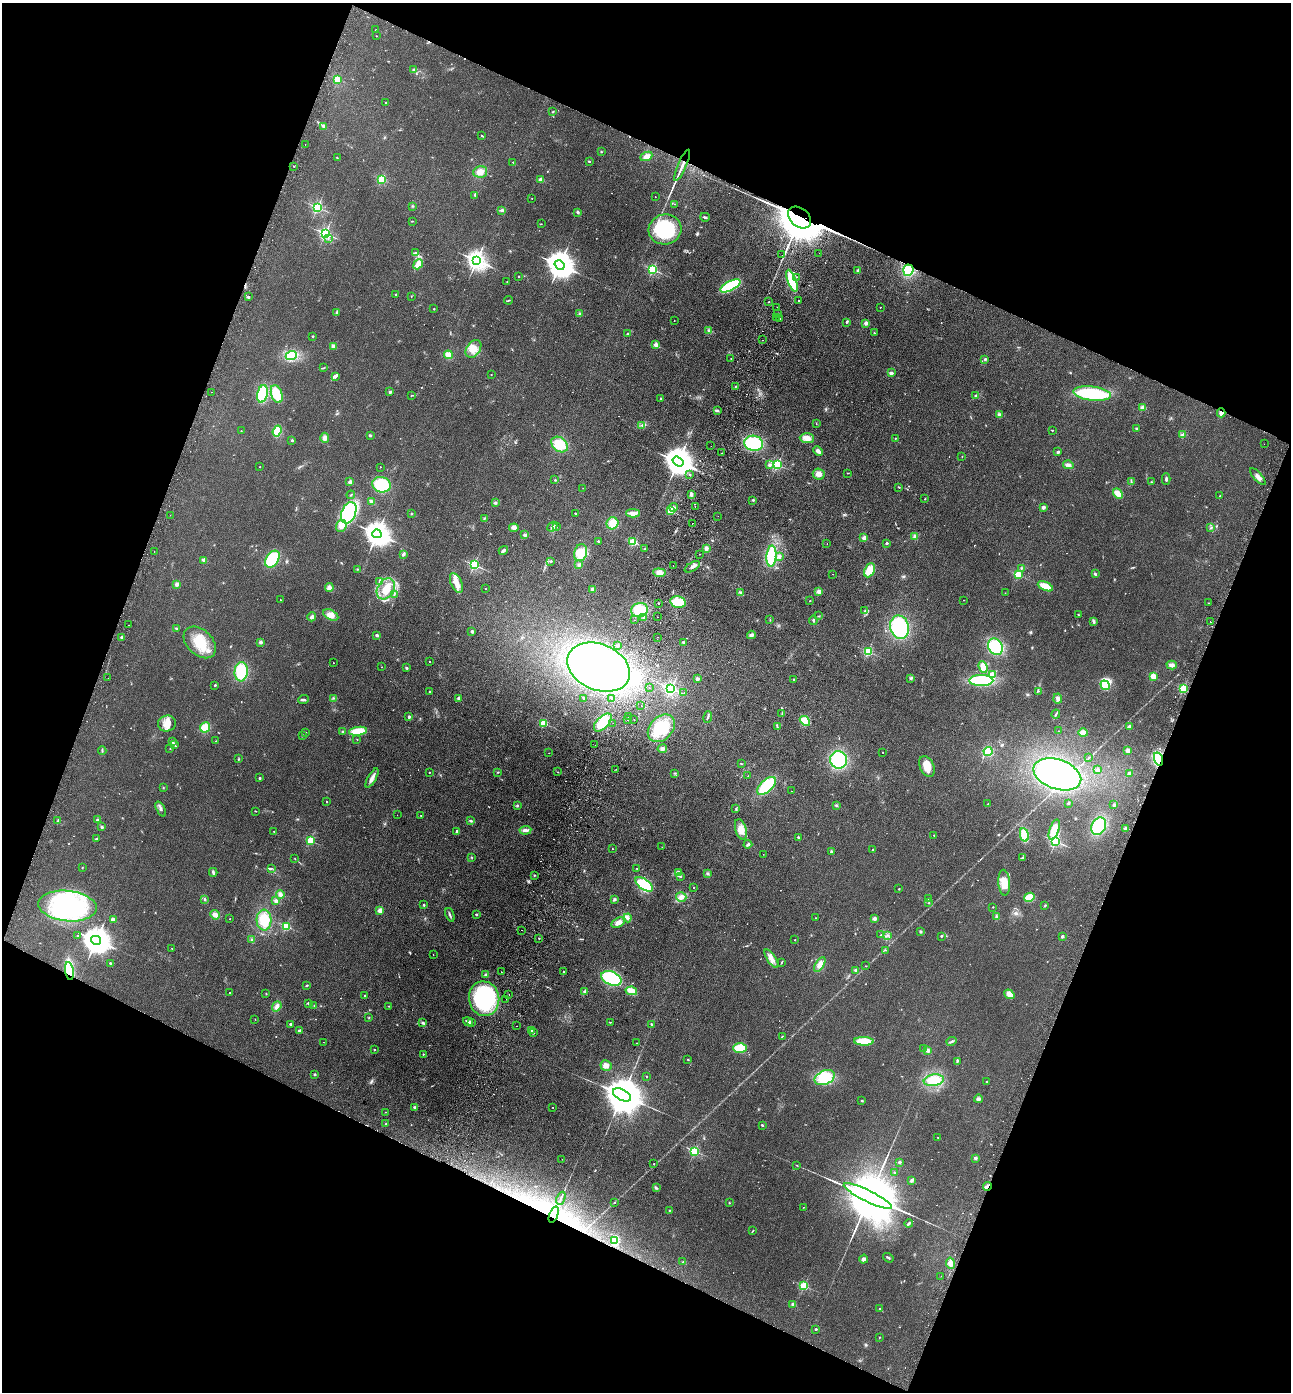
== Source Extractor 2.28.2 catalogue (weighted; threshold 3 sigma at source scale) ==
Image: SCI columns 326-5481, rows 27-5584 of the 5675 x 5610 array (HDU 1 of 3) = the unmasked area's bounding box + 8 px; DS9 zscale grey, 4 x 4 block average (1 PNG px = mean of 4 x 4 image px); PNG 1293 x 1394 px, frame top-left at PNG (2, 3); each listed source drawn as its Kron ellipse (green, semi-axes under 4 px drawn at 4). Shown black and unused: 42% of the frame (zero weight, under 2 of 3 exposures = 3% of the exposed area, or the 3 px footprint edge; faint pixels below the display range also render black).
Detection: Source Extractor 2.28.2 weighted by HDU 2 'WHT'. Background 0.132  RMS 0.011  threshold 0.0513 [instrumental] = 3 sigma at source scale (4.5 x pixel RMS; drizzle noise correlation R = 1.50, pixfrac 1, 0.05/0.05 arcsec/px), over >= 5 px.
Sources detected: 719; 5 too faint to see at this stretch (4 x 4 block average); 8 inside a brighter object's white glare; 31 cosmic-ray / hot-pixel residue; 8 long thin detections or spike segments (spike, bleed or trail) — neither listed nor drawn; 8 coinciding with a brighter row at this scale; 16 inside a brighter listed object's ellipse — not listed separately; of the other 643, all 500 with FLUX_AUTO >= 2.47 (the completeness limit of this list) listed and drawn (143 fainter detections not listed), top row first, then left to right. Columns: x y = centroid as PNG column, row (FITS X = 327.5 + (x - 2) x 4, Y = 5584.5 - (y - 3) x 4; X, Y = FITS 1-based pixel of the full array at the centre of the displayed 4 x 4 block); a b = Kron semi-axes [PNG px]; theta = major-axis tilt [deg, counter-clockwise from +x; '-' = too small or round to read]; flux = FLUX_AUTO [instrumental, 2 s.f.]
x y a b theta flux
376 30 2 2 - 5.3
376 36 2 2 - 4.7
413 70 3 2 - 8.4
337 79 2 2 - 350
386 103 2 2 - 5.5
553 112 2 2 - 5.1
324 126 4 3 - 14
482 136 3 2 - 5.2
305 144 2 2 - 7.1
601 151 2 2 - 3.5
646 156 6 4 25 40
337 158 2 2 - 3.3
589 161 2 2 - 7.7
513 162 2 2 - 7.4
682 165 17 2 67 50
294 166 2 2 - 3.2
480 172 7 5 14 46
382 179 2 2 - 570
541 180 2 2 - 160
475 195 3 2 - 8.2
655 197 2 2 - 3.3
532 199 2 2 - 4.6
674 204 2 2 - 3.3
412 206 2 2 - 4.4
317 207 2 2 - 1100
502 210 4 2 - 12
578 212 4 2 - 9.8
705 217 5 2 - 10
800 217 13 9 -39 42000
412 221 2 2 - 4.3
541 224 2 2 - 2.7
665 229 16 15 - 480
325 234 2 2 - 1500
328 238 2 2 - 4.3
415 253 3 2 - 8.7
819 253 2 2 - 2.7
782 255 2 2 - 3.2
477 260 3 3 - 3900
418 264 5 4 - 60
559 265 5 4 - 11000
652 269 2 2 - 830
908 270 6 5 - 210
858 271 2 2 - 51
518 276 2 2 - 10
797 277 2 2 - 2.6
792 281 11 4 -70 240
507 282 2 2 - 5.5
730 286 11 4 27 380
396 294 2 2 - 13
411 296 2 2 - 2.6
248 297 3 2 - 9.5
509 300 4 2 - 4.7
799 301 2 2 - 41
769 302 2 2 - 4.2
777 307 2 2 - 25
880 307 2 2 - 6.3
434 309 2 2 - 14
337 312 4 2 - 17
778 313 2 2 - 2.6
580 314 3 2 - 5.5
776 318 2 2 - 3.8
780 319 2 2 - 3.4
674 321 2 2 - 3.1
846 322 2 2 - 21
866 323 2 2 - 140
709 330 3 3 - 9.8
627 333 3 2 - 3.2
874 333 2 2 - 6.5
313 336 2 2 - 25
763 340 2 2 - 3.1
656 345 2 2 - 190
333 346 3 3 - 17
473 349 10 6 56 65
448 355 4 4 - 58
291 356 6 4 23 210
731 359 2 2 - 3.2
985 359 2 2 - 36
324 368 3 2 - 3.8
891 373 2 2 - 94
491 375 2 2 - 6.2
335 377 3 2 - 8.7
735 387 3 2 - 6
211 392 2 2 - 2.6
390 392 2 2 - 44
262 394 9 5 78 330
277 394 9 5 -73 170
1092 394 19 7 -7 460
411 396 2 2 - 3.5
976 396 2 2 - 62
661 399 2 2 - 23
1143 408 2 2 - 180
717 411 2 2 - 3.1
1221 413 4 4 - 21
999 415 3 3 - 21
816 423 3 2 - 3.1
642 425 3 2 - 5.1
1137 429 2 2 - 38
1052 430 2 2 - 15
241 431 2 2 - 7.3
277 431 5 3 - 210
370 435 3 2 - 8.9
1182 435 4 3 - 12
325 438 5 4 - 27
807 438 7 5 -2 50
895 439 3 2 - 3.7
292 440 2 2 - 33
753 443 9 7 -13 300
1264 444 2 2 - 4.4
560 445 9 6 -39 130
711 446 2 2 - 2.6
818 451 5 3 - 25
1058 452 2 2 - 53
722 453 2 2 - 2.8
962 456 2 2 - 5.7
678 461 6 4 -35 11000
769 465 2 2 - 58
777 465 2 2 - 890
1068 465 5 3 - 19
260 467 2 2 - 4.3
380 467 2 2 - 7.3
847 473 2 2 - 3
689 474 2 2 - 5.7
819 474 6 5 - 35
1258 477 11 2 -47 23
1166 479 6 2 -89 13
555 480 2 2 - 4.1
350 482 2 2 - 130
1131 482 3 2 - 6.9
1151 482 2 2 - 3.2
382 485 9 7 -17 240
899 487 2 2 - 3.6
583 488 2 2 - 3.1
1118 493 6 4 -47 69
691 494 3 3 - 14
351 495 4 2 - 3.3
1220 496 2 2 - 2.7
925 499 2 2 - 8.5
753 500 2 2 - 24
371 501 4 3 - 12
495 503 3 2 - 7.1
674 507 4 3 - 18
695 507 2 2 - 9.2
1043 507 2 2 - 93
671 511 2 2 - 410
349 513 11 7 69 380
633 513 7 3 -1 27
411 514 2 2 - 3.9
575 514 2 2 - 13
170 515 2 2 - 2.5
718 516 2 2 - 9.8
484 518 2 2 - 4
612 523 6 5 - 72
692 523 2 2 - 3.6
341 526 6 5 - 46
552 527 5 3 - 26
556 527 3 2 - 6
514 528 4 4 - 30
1211 528 4 2 - 5.1
377 534 5 4 - 8400
525 535 3 3 - 14
915 536 4 3 - 17
864 538 2 2 - 120
598 541 2 2 - 24
633 542 2 2 - 530
887 543 2 2 - 40
827 544 2 2 - 8.4
706 548 3 2 - 9
645 549 3 2 - 7.8
503 550 5 3 - 15
154 552 2 2 - 3.5
581 553 8 6 75 110
403 554 4 3 - 12
699 554 2 2 - 2.7
771 556 10 5 86 270
779 557 2 2 - 71
272 559 9 6 56 280
204 560 2 2 - 160
551 561 2 2 - 25
474 565 2 2 - 980
579 565 3 3 - 12
673 566 2 2 - 3.9
692 567 8 3 31 23
1021 568 2 2 - 6
357 569 2 2 - 3.4
869 570 7 5 65 95
659 573 6 4 -6 35
833 574 2 2 - 4.7
1095 574 2 2 - 11
1018 575 2 2 - 510
379 582 3 2 - 6.9
456 583 10 5 -67 55
177 584 3 3 - 17
1045 586 8 4 -26 84
329 587 4 4 - 25
386 589 11 8 57 130
485 589 2 2 - 4.5
593 589 2 2 - 52
819 592 2 2 - 180
741 593 3 2 - 7.6
1005 593 2 2 - 3
394 595 2 2 - 4.4
280 600 2 2 - 2.7
964 600 2 2 - 2.9
810 601 2 2 - 3.2
678 602 8 5 -12 140
659 603 2 2 - 3.4
1208 603 2 2 - 5
640 610 8 7 - 120
865 611 2 2 - 4.9
1078 614 2 2 - 3.6
331 615 8 5 -28 47
819 616 2 2 - 2.6
312 617 4 3 - 16
643 617 2 2 - 6.5
657 617 2 2 - 3.1
635 620 2 2 - 4.8
770 620 2 2 - 2.8
813 620 4 2 - 7.3
1094 622 4 2 - 9.7
1210 622 2 2 - 3.1
129 625 2 2 - 3.8
900 627 12 9 -77 470
176 628 3 2 - 6.7
472 632 2 2 - 50
377 635 2 2 - 24
751 635 4 3 - 22
121 637 2 2 - 39
658 637 2 2 - 5.4
200 642 19 12 -43 180
260 642 3 3 - 12
683 642 2 2 - 7.4
617 646 2 2 - 30
995 647 9 7 -61 270
868 652 2 2 - 700
430 661 2 2 - 14
333 663 2 2 - 4.4
1172 665 5 4 - 22
382 667 2 2 - 4.6
599 667 32 23 -22 2000
983 667 6 3 -70 63
406 668 3 2 - 9.6
241 672 9 6 85 230
992 675 2 2 - 260
1153 677 2 2 - 300
108 678 2 2 - 3
911 678 3 3 - 11
697 679 3 3 - 14
794 679 2 2 - 19
981 681 12 5 0 500
215 685 3 2 - 5.4
1105 685 5 3 - 180
649 687 2 2 - 2.9
671 689 2 2 - 1700
1183 689 2 2 - 710
430 691 2 2 - 11
1038 691 2 2 - 2.8
684 693 2 2 - 4.2
333 698 2 2 - 4
458 698 3 2 - 12
583 698 2 2 - 7.2
611 698 2 2 - 16
1058 699 5 3 - 16
303 700 5 2 - 12
641 705 2 2 - 3.3
782 714 2 2 - 3.7
1056 714 4 2 - 9.1
409 717 2 2 - 61
628 717 2 2 - 3.3
708 717 6 2 79 8.4
634 719 2 2 - 27
628 720 2 2 - 3.9
805 721 6 4 -43 110
603 722 11 6 45 170
167 723 9 8 - 64
544 723 2 2 - 380
613 723 2 2 - 3.3
205 727 5 5 - 95
777 727 4 2 - 6.7
1129 727 3 3 - 24
661 728 15 11 47 260
342 731 2 2 - 4.1
358 731 9 4 8 150
1058 731 2 2 - 4
305 733 2 2 - 7.5
1083 733 5 3 - 57
302 735 2 2 - 8
357 739 2 2 - 2.5
216 741 2 2 - 3
173 742 3 3 - 9.1
174 744 3 2 - 7.1
595 745 2 2 - 7
170 749 2 2 - 6.8
662 749 5 3 - 18
102 750 4 2 - 6.1
1128 750 4 3 - 14
988 751 4 4 - 95
883 752 2 2 - 3
549 753 2 2 - 2.5
1089 758 2 2 - 3.2
238 759 2 2 - 2.8
1159 759 6 4 -73 280
839 760 9 8 - 350
741 764 3 2 - 3.9
927 766 11 7 -65 78
616 769 2 2 - 3.8
1097 770 2 2 - 82
429 772 2 2 - 7.3
498 772 2 2 - 4
558 772 3 2 - 2.9
674 773 2 2 - 4.5
1057 774 25 15 -19 1100
1129 774 2 2 - 35
748 776 2 2 - 11
259 778 2 2 - 27
372 778 11 3 61 38
767 786 11 6 43 280
163 788 2 2 - 2.7
791 791 2 2 - 6
326 802 2 2 - 11
1069 803 3 2 - 4.9
988 804 2 2 - 8.4
517 805 3 2 - 6.4
836 805 3 2 - 5.4
1114 805 3 2 - 7.9
161 809 8 3 -64 17
736 809 3 2 - 3.9
255 811 3 2 - 3.5
397 815 2 2 - 2.7
421 816 2 2 - 2.6
97 820 3 2 - 7.4
58 821 3 2 - 7.6
471 821 3 2 - 12
1099 826 9 7 63 250
101 827 3 2 - 16
741 829 10 5 -74 64
1125 829 2 2 - 31
525 830 6 4 4 23
1054 830 11 4 71 110
274 831 2 2 - 2.8
457 831 2 2 - 49
934 835 2 2 - 8.9
1024 835 7 4 -79 140
798 837 2 2 - 6.5
97 838 4 2 - 8.1
310 840 2 2 - 460
1056 841 2 2 - 1200
748 844 4 3 - 12
662 847 2 2 - 5.4
612 849 2 2 - 6.9
873 850 2 2 - 9.5
831 852 3 2 - 8.8
763 854 2 2 - 3.3
1023 857 4 2 - 6.7
472 858 2 2 - 4
295 859 2 2 - 2.9
82 868 2 2 - 2.5
271 868 3 2 - 6.5
637 869 2 2 - 6.7
213 872 4 2 - 14
678 872 4 3 - 15
708 874 2 2 - 3
534 875 2 2 - 3.7
680 876 3 2 - 5.9
1004 883 13 6 -86 89
644 884 10 5 -38 280
694 888 2 2 - 3.3
899 889 2 2 - 13
280 894 4 4 - 16
681 897 5 4 - 33
1029 897 5 3 - 130
928 898 2 2 - 7.6
204 899 3 2 - 5.6
614 899 3 3 - 11
276 901 4 3 - 14
929 903 2 2 - 8
424 905 2 2 - 26
1045 905 3 2 - 5.5
67 906 29 15 -6 760
993 907 2 2 - 7.8
380 910 2 2 - 180
215 915 5 4 - 24
450 915 7 2 -69 12
476 915 2 2 - 27
997 917 4 2 - 8.9
627 918 4 3 - 14
815 918 2 2 - 3.3
230 919 2 2 - 3.9
874 919 2 2 - 110
113 920 2 2 - 52
264 920 10 7 -87 110
618 922 7 4 30 44
286 926 2 2 - 600
521 930 2 2 - 5
920 932 3 3 - 8.1
881 935 2 2 - 4.2
887 935 2 2 - 2.8
77 936 2 2 - 13
941 936 2 2 - 16
1062 936 3 2 - 7.5
539 938 2 2 - 5.7
96 940 5 4 - 11000
252 940 3 2 - 7.1
795 940 2 2 - 12
172 949 2 2 - 3.1
886 950 2 2 - 2.5
433 955 2 2 - 9.2
771 959 11 4 -57 39
782 962 3 2 - 5.3
110 963 2 2 - 21
820 964 8 4 58 37
865 966 2 2 - 2.5
856 970 2 2 - 83
69 971 9 4 -80 340
501 972 2 2 - 4.2
564 972 2 2 - 17
486 975 4 3 - 10
611 978 11 6 -25 380
307 985 2 2 - 5
631 991 6 4 -12 53
585 992 3 3 - 18
230 993 2 2 - 7.3
266 994 2 2 - 2.6
1009 994 5 3 - 48
509 995 2 2 - 6.6
365 996 2 2 - 37
484 999 17 15 -77 840
506 999 2 2 - 3.5
308 1003 3 2 - 9
314 1005 2 2 - 4.1
277 1006 5 4 - 24
389 1006 2 2 - 4.1
369 1018 2 2 - 3.3
255 1019 2 2 - 3.1
468 1022 5 2 - 14
472 1022 2 2 - 4.6
610 1022 3 2 - 4.1
423 1023 2 2 - 6.7
290 1024 2 2 - 35
651 1024 3 2 - 7.3
517 1026 2 2 - 3.2
299 1031 2 2 - 73
532 1031 2 2 - 34
533 1033 2 2 - 24
782 1036 3 2 - 3.3
864 1041 10 4 -2 140
952 1041 5 2 - 9.8
323 1042 2 2 - 2.7
636 1043 2 2 - 3.8
740 1048 7 5 -1 130
924 1049 2 2 - 3.5
374 1050 2 2 - 18
927 1050 4 3 - 14
423 1054 2 2 - 9.5
688 1059 2 2 - 14
957 1061 2 2 - 3
606 1065 5 5 - 34
314 1074 2 2 - 29
646 1076 2 2 - 11
825 1078 10 7 24 190
934 1080 10 5 10 170
986 1082 2 2 - 3.8
622 1095 10 5 -27 34000
978 1099 4 3 - 15
862 1101 2 2 - 5
415 1107 3 2 - 7.5
553 1107 2 2 - 3.8
385 1112 2 2 - 4
386 1124 2 2 - 15
762 1125 3 2 - 10
937 1137 2 2 - 2.7
694 1151 2 2 - 730
975 1158 2 2 - 64
562 1159 2 2 - 3.4
899 1162 2 2 - 49
654 1164 2 2 - 2.7
797 1165 2 2 - 2.8
895 1172 2 2 - 3.9
912 1180 3 3 - 12
987 1186 4 2 - 12
656 1188 3 3 - 8.2
868 1196 27 5 -26 120000
561 1198 7 2 67 13
615 1202 2 2 - 4.6
729 1203 2 2 - 11
803 1207 2 2 - 3.4
669 1210 2 2 - 3.3
554 1215 8 2 69 42
909 1224 4 2 - 10
753 1231 4 2 - 4.6
614 1240 3 2 - 13
888 1258 6 2 -36 10
863 1259 4 4 - 18
683 1262 2 2 - 3.1
950 1263 6 3 -81 26
941 1276 2 2 - 4.6
804 1286 2 2 - 630
793 1304 2 2 - 100
880 1309 2 2 - 14
816 1329 2 2 - 6.9
879 1337 2 2 - 3.3
Overlapping masked pixels (flux is a lower limit): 7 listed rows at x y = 682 165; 800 217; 908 270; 1159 759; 69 971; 987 1186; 554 1215
Diffuse or blended objects may show on this block-average render without a row.